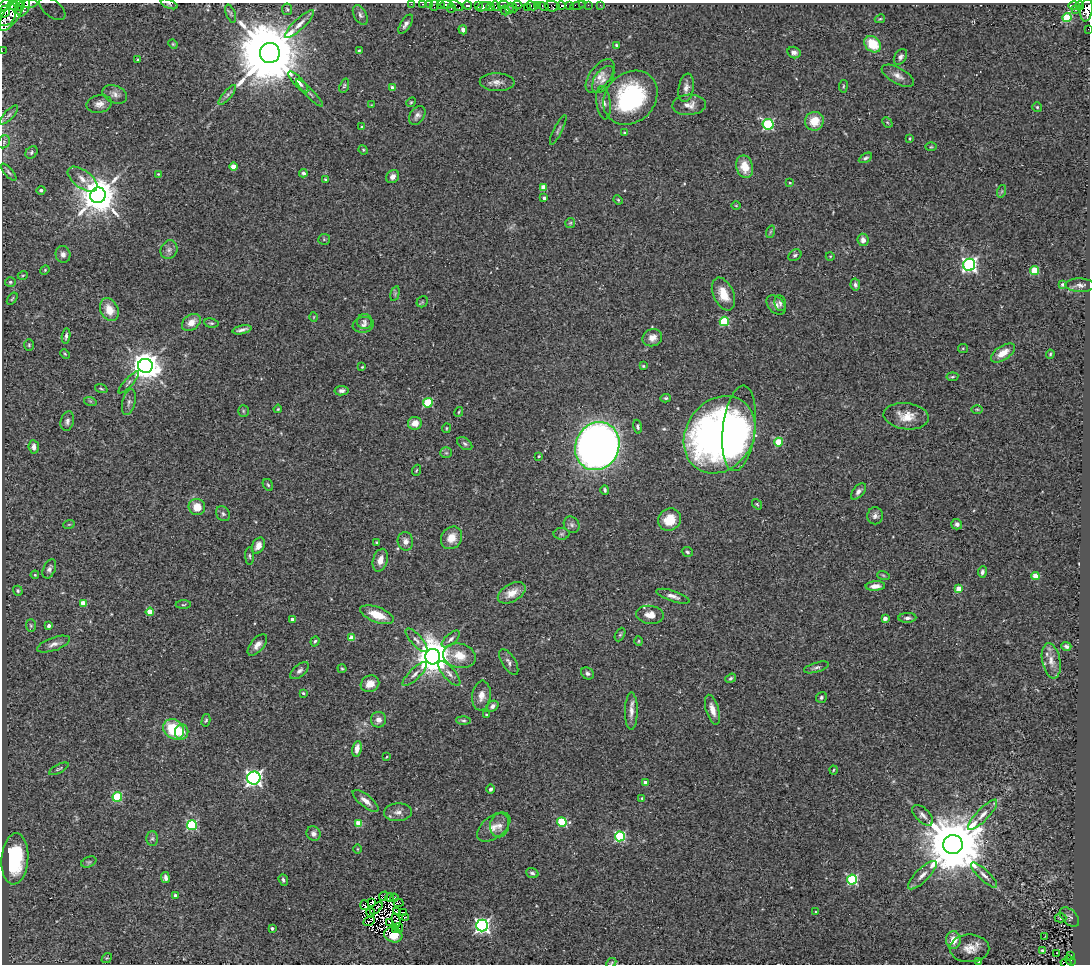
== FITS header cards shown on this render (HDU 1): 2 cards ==
NAXIS1  =                 1088
NAXIS2  =                  962

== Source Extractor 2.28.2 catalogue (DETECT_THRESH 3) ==
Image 1088 x 962 px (HDU 1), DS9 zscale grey, 1 PNG px = 1 image px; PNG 1092 x 966 px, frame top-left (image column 1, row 962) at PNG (2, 3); each listed source drawn as its Kron ellipse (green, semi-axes under 4 px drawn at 4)
Background 0.439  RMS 0.03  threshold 0.09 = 3 sigma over >= 5 px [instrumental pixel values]
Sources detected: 320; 7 with non-positive FLUX_AUTO (blend fragments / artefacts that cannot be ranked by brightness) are neither listed nor drawn; the other 313 listed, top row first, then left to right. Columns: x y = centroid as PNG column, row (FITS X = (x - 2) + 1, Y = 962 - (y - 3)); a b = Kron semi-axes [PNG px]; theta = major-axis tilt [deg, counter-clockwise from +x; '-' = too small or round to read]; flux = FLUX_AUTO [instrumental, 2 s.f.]
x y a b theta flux
18 4 6 4 -63 2300
28 4 9 3 4 2000
169 4 9 4 -23 3.6
411 4 2 2 - 12
422 4 3 2 - 14
429 4 2 2 - 10
440 4 2 2 - 16
446 4 6 3 0 92
5 5 8 4 32 2100
23 5 11 6 79 3600
435 5 6 2 72 23
467 5 4 3 - 720
503 5 5 3 - 280
517 5 5 3 - 240
537 5 3 2 - 35
569 5 3 3 - 140
578 5 7 3 12 71
583 5 2 2 - 6.8
588 5 2 2 - 13
600 5 2 2 - 9.1
1074 5 6 3 -1 170
13 6 6 4 -3 1700
456 6 7 3 -36 290
478 6 3 2 - 30
496 6 5 3 - 380
532 6 6 3 -27 440
544 6 6 3 -30 77
552 6 7 5 -3 100
561 6 4 3 - 740
1079 6 4 4 - 250
483 7 7 4 22 640
490 7 4 3 - 220
513 7 5 3 - 360
451 8 5 2 - 170
527 8 3 2 - 310
52 9 15 8 -37 21
287 9 6 5 - 3
505 10 5 3 - 41
509 10 3 3 - 170
1075 10 2 2 - 35
1087 10 11 6 81 1400
4 12 6 5 - 1600
12 13 21 7 57 4100
231 14 9 4 -69 4
360 15 10 6 -61 7
6 17 10 7 37 3000
1067 18 4 4 - 94
880 19 5 4 - 2.3
299 24 19 5 44 15
406 24 11 5 57 7.6
1088 29 2 2 - 2.4
463 30 5 4 - 6.9
173 44 5 4 - 2.1
873 44 9 7 -44 58
616 45 3 3 - 2.9
359 50 3 2 - 2.1
2 51 2 2 - 5.4
270 53 10 10 - 29000
794 53 7 5 -16 7.6
900 57 8 6 58 6.8
138 60 3 3 - 5.4
600 76 20 10 53 21
898 76 18 7 -29 14
603 79 15 8 56 15
298 82 13 4 -46 10
497 82 17 9 -2 15
344 86 7 4 70 3.3
843 86 6 3 82 2.2
392 87 4 3 - 6.8
686 88 14 7 80 12
309 93 18 3 -46 6.3
115 94 13 8 -23 11
227 95 12 4 50 5.7
630 98 29 24 44 240
411 102 5 4 - 2.4
603 103 17 7 -81 11
99 104 13 9 11 13
371 105 3 3 - 1.4
689 105 17 10 3 17
1037 107 5 5 - 2.6
9 115 12 4 46 6.4
417 115 10 7 56 8.7
814 121 9 9 - 39
887 122 6 4 -44 2.9
768 124 6 5 - 220
361 127 3 3 - 2.8
558 130 16 3 64 4.5
625 133 4 3 - 2.6
910 138 4 2 - 2.2
4 142 7 5 51 4.3
931 147 6 4 2 2.4
363 150 5 4 - 2.4
31 152 7 5 49 4.1
865 158 7 4 30 4.3
234 166 4 4 - 30
745 167 11 8 -77 35
9 172 10 3 -49 3.9
303 173 4 4 - 5.5
158 174 3 2 - 1.7
393 176 7 6 - 9
83 179 17 9 -36 20
325 180 4 4 - 3.1
790 183 3 3 - 1.9
544 187 4 4 - 37
41 190 4 4 - 4.9
1002 191 6 4 71 2.8
98 195 8 7 - 6900
544 198 4 3 - 5
618 200 5 4 - 2.3
736 205 5 3 - 1.7
570 223 5 5 - 2.8
770 232 6 4 71 2.6
324 239 5 5 - 2.8
863 240 6 5 - 11
169 250 9 8 - 8.4
63 254 8 7 - 8.5
795 255 7 5 34 4
830 256 4 3 - 1.6
969 265 6 6 - 630
45 270 5 4 - 2.3
1034 271 4 4 - 67
23 275 5 3 - 1.9
10 282 5 4 - 3.2
1063 284 4 3 - 3.8
855 285 6 4 -79 5.4
1080 285 15 6 -1 8.6
395 294 8 4 75 3.6
723 294 17 10 -66 37
12 299 7 3 54 2.4
422 302 6 5 - 3
780 303 8 6 -82 5.1
776 305 11 7 -47 9.8
109 310 12 8 -64 30
314 317 5 3 - 1.6
365 321 7 7 - 6.4
724 321 5 4 - 120
191 322 10 7 35 21
211 323 7 4 -9 3.8
363 325 10 7 9 9.2
242 330 10 3 13 7
66 336 7 3 83 5.1
652 338 10 8 23 15
29 345 6 5 - 3
963 348 5 4 - 2.2
1003 353 13 7 33 26
65 354 5 3 - 2.2
1050 354 4 3 - 2.3
145 366 7 7 - 3300
643 366 3 3 - 2.3
362 367 3 2 - 1.6
952 377 6 4 7 2.7
129 382 14 4 48 5.2
101 389 6 3 -18 2.5
342 391 7 4 10 6.5
666 398 5 4 - 2.8
90 401 6 4 -18 3
129 402 13 6 76 7.9
428 403 5 4 - 110
278 409 4 3 - 2.2
977 409 6 4 -1 2.5
243 411 6 5 - 2.6
459 412 5 3 - 2.1
906 416 23 13 -7 35
67 421 10 6 77 7.5
415 423 7 6 - 21
638 427 7 4 -80 3.7
446 428 5 2 - 1.8
739 428 43 16 83 340
720 435 41 33 57 1000
779 442 4 4 - 65
465 444 8 5 -35 4.8
597 446 24 21 65 2300
34 447 6 5 - 13
446 453 6 5 - 3.7
539 456 4 3 - 3
416 470 6 3 69 2.2
268 485 6 5 - 3.3
605 490 5 3 - 3.6
858 491 10 5 49 7.2
757 504 6 4 -54 2.6
197 507 8 8 - 31
223 514 8 6 -56 5.3
875 516 8 8 - 8.1
669 520 12 10 38 37
69 524 6 3 19 2.2
957 524 5 5 - 8.1
572 525 8 7 - 6.2
562 534 8 6 1 4.6
452 538 12 10 55 25
405 541 9 7 -79 11
377 542 3 2 - 1.9
258 546 8 6 62 14
687 552 6 5 - 3.9
250 556 9 3 -89 3.1
380 560 11 7 73 17
49 569 10 6 66 6.4
982 572 5 4 - 5.7
35 575 4 3 - 2.2
883 575 6 4 -19 2.6
1035 576 4 4 - 42
875 586 10 4 4 14
959 589 4 4 - 27
18 591 5 4 - 3.3
512 593 15 9 30 28
673 596 17 5 -18 11
83 603 4 4 - 26
183 605 8 3 1 2.7
150 612 4 4 - 45
377 615 18 7 -20 39
650 615 14 9 -6 20
885 618 4 4 - 7.9
907 618 9 5 3 6.4
292 619 3 3 - 9.7
31 626 6 5 - 3
49 626 4 3 - 9
620 635 7 4 62 3.2
351 638 4 4 - 32
451 639 11 5 42 6.7
416 640 15 5 -48 9.4
315 641 5 4 - 3.5
639 641 5 3 - 2
54 644 17 6 19 12
257 645 13 6 50 12
1066 646 5 4 - 4.4
459 656 16 12 -14 38
433 657 7 7 - 5700
1051 661 18 9 -79 18
509 662 14 6 -58 8.2
816 667 13 4 16 5.7
342 669 4 4 - 2.3
299 671 11 6 41 7
449 673 15 6 -49 11
587 673 7 5 -39 5.7
415 674 16 5 44 11
730 678 6 4 38 3.4
370 684 9 8 - 18
303 693 3 3 - 2.2
481 696 15 9 83 17
821 697 6 5 - 3.9
493 706 6 5 - 7.8
712 710 15 6 -73 19
631 711 19 6 90 15
486 715 3 3 - 2.4
206 720 6 4 77 3
378 720 8 7 - 12
463 720 7 4 -1 3.3
174 729 11 9 -42 89
182 732 7 6 - 24
357 749 8 4 80 15
386 757 3 2 - 1.3
59 769 10 3 27 3.4
833 770 4 3 - 1.8
254 778 7 6 - 780
645 783 4 3 - 13
491 789 4 3 - 5.1
117 797 5 4 - 110
642 798 4 3 - 3.3
366 801 16 6 -39 15
398 812 14 9 2 13
923 815 13 7 -43 8.9
982 815 20 6 46 16
562 822 5 4 - 120
359 824 4 4 - 52
192 825 5 5 - 220
500 825 12 9 81 13
494 827 19 11 37 20
313 833 7 7 - 7.6
620 836 5 5 - 190
152 839 7 6 - 5.4
953 845 10 9 - 23000
357 849 5 3 - 1.9
15 859 26 13 86 160
89 862 8 5 24 4
532 873 6 5 - 4.5
922 875 19 6 45 16
984 875 17 5 -44 11
165 877 5 4 - 6.6
283 880 6 4 -70 4.3
852 880 5 5 - 230
175 895 4 4 - 5
384 896 5 2 - 3
390 897 4 3 - 6.7
394 898 4 2 - 3.6
372 902 4 3 - 3.4
399 903 5 2 - 0.86
365 905 5 4 - 1.4
376 908 8 2 45 0.2
370 912 5 2 - 2.1
397 912 3 3 - 3.5
816 912 4 4 - 1.9
404 913 4 3 - 4.1
406 917 3 2 - 5.2
1070 917 11 7 -45 5.9
1060 918 6 4 -1 2.6
396 920 6 3 -72 1.8
369 921 6 2 27 1.2
389 922 4 2 - 0.9
482 926 6 6 - 640
272 928 3 3 - 5.8
399 928 5 2 - 2.8
396 930 4 2 - 1.5
393 935 9 7 -19 22
1045 936 3 2 - 2.7
953 940 9 7 87 25
969 948 20 14 0 27
1042 950 4 3 - 2.1
1056 953 3 2 - 2.2
1071 956 3 2 - 2.9
107 958 6 4 41 2.5
1070 960 6 3 -36 24
979 962 3 3 - 3.4
611 963 5 4 - 2.4
1066 963 6 2 -20 12
At the frame edge (FLAGS 8, measured only in part): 17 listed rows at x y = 18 4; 28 4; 169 4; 411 4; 422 4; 429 4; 440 4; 446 4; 5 5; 23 5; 435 5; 52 9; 1087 10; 1088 29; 2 51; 611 963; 1066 963
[7 non-positive-flux detections neither listed nor drawn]